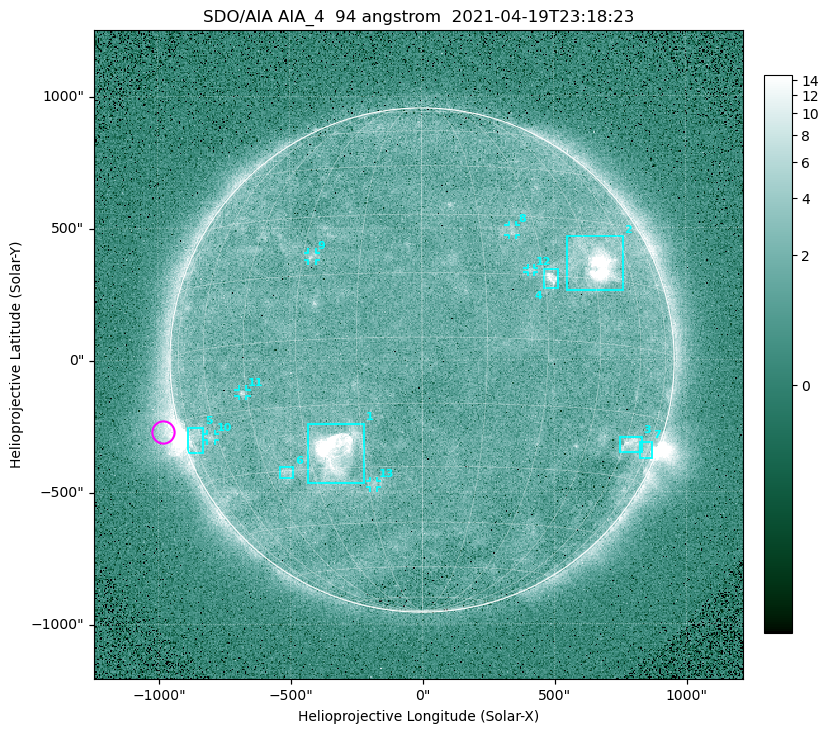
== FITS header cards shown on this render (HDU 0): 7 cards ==
TELESCOP= 'SDO/AIA '
INSTRUME= 'AIA_4   '
WAVELNTH=                   94
WAVEUNIT= 'angstrom'
DATE-OBS= '2021-04-19T23:18:23.12'
CTYPE1  = 'HPLN-TAN'
CTYPE2  = 'HPLT-TAN'

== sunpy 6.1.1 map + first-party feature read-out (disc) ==
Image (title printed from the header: SDO/AIA AIA_4  94 angstrom  2021-04-19T23:18:23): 512 x 512 px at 4.8 arcsec/px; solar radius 955 arcsec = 199 px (full disc in frame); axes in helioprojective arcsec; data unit not stated in the header (colour bar unlabelled)
Orientation: roll -0.138 deg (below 1 deg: not rotated)
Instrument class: DISC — disc imager (sunpy class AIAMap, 94 A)
Bright regions (active regions / flare kernels): reference = the median radial profile (limb darkening/brightening removed); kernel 5 px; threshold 5 sigma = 2.45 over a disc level ~1.73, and >= 1.15x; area >= 9 px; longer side >= 5 px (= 24 arcsec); searched inside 0.97 R_sun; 13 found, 13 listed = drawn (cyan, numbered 1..; 6 of them under ~33 arcsec drawn as corner ticks so the feature stays visible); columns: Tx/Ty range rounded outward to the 10 arcsec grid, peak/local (2 s.f.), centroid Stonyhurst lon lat
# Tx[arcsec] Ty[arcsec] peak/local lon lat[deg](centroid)
1 -430..-220 -470..-240 39 -22 -26
2 550..760 260..470 28 +47 +19
3 750..830 -350..-290 4.8 +63 -22
4 460..520 270..350 6.8 +32 +14
5 -890..-830 -350..-250 5.7 -72 -19
6 -540..-490 -450..-400 3.2 -38 -30
7 820..870 -380..-310 3 +74 -23
8 330..360 470..510 2.9 +23 +26
9 -430..-400 380..410 3.2 -27 +20
10 -820..-780 -300..-280 2.8 -63 -20
11 -700..-660 -140..-110 3.5 -46 -11
12 400..430 330..350 2.7 +27 +16
13 -200..-170 -480..-450 2.8 -14 -34
Off-limb structures (1.02-1.3 R_sun): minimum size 50 px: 5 found; the strongest spans PA ~90..115 deg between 1.02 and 1.21 R_sun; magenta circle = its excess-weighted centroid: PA ~105 deg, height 1.07 R_sun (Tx ~-980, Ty ~-270 arcsec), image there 4.8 x the reference